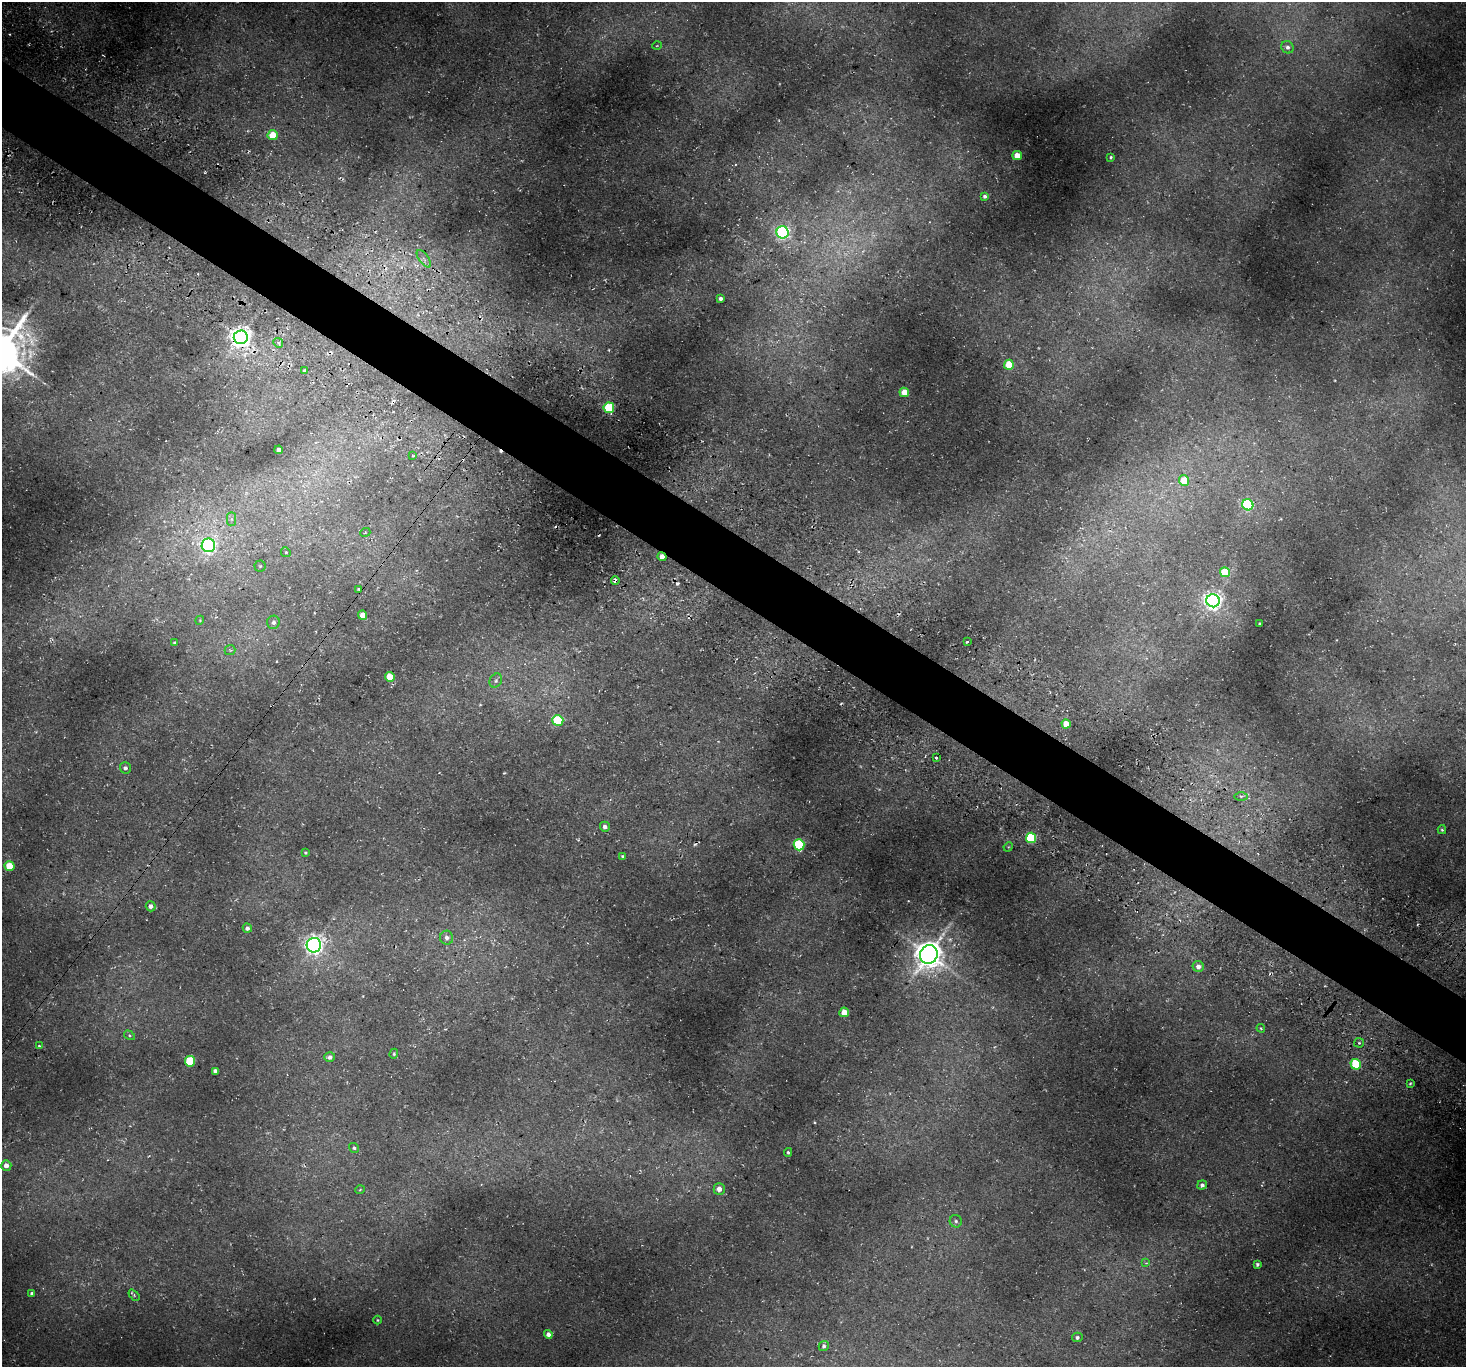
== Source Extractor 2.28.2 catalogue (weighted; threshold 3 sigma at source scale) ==
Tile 11 of 4 x 4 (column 3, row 3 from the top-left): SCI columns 2993-4456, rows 1713-3077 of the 5988 x 6014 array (HDU 1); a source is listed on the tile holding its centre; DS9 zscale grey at full resolution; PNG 1468 x 1369 px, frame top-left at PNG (2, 2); each listed source drawn as its Kron ellipse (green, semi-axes under 4 px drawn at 4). Shown black and unused: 5% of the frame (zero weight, under 3 of 4 exposures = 5% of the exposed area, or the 3 px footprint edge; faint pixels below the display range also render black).
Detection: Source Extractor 2.28.2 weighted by HDU 2 'WHT'; one run over the whole footprint, this tile lists its part. Background 0.0418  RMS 0.0071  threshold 0.0321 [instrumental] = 3 sigma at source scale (4.5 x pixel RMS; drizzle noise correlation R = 1.50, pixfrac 1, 0.05/0.05 arcsec/px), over >= 5 px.
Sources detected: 91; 8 cosmic-ray / hot-pixel residue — neither listed nor drawn; the other 83 listed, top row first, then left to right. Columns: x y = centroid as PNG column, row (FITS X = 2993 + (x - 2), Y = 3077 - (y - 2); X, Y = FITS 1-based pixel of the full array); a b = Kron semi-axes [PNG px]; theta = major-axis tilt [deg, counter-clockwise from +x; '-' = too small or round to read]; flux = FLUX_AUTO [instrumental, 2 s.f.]
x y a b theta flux
657 46 5 3 - 0.58
1287 47 6 6 - 2.2
273 135 5 5 - 17
1017 156 4 4 - 12
1111 157 3 3 - 0.87
985 196 4 3 - 1.5
783 232 6 6 - 150
424 259 10 5 -54 2.9
721 298 4 3 - 2
241 337 7 7 - 550
278 343 5 4 - 1.3
1009 365 5 5 - 21
305 371 4 3 - 4.7
904 392 4 4 - 12
609 408 5 5 - 43
279 450 4 4 - 3.4
413 456 4 2 - 0.59
1184 481 5 5 - 15
1248 505 6 5 - 92
231 519 7 4 -90 1.6
365 533 5 3 - 0.55
208 545 7 7 - 190
286 552 5 4 - 0.83
662 557 4 4 - 6
260 566 5 5 - 0.94
1225 572 5 5 - 29
615 580 4 3 - 3
358 589 3 2 - 0.7
1213 601 7 6 - 360
362 615 4 4 - 6.4
200 620 4 3 - 0.53
273 622 6 6 - 2.4
1260 624 3 3 - 1.3
967 642 3 2 - 0.62
175 643 3 3 - 1.3
230 650 5 5 - 0.99
390 677 5 5 - 14
496 680 7 6 - 1.6
558 720 5 5 - 44
1066 724 5 4 - 9.4
936 757 3 3 - 9.4
125 768 5 5 - 2
1241 796 6 4 0 1.5
605 827 5 5 - 2.6
1442 830 4 3 - 0.91
1031 838 5 5 - 56
799 845 5 5 - 63
1008 847 5 4 - 0.63
305 853 4 3 - 0.85
623 856 4 3 - 0.98
9 866 5 5 - 20
151 906 5 5 - 3
247 928 4 4 - 2.3
447 938 7 6 - 3
314 945 7 7 - 350
929 954 9 8 - 1100
1198 967 5 5 - 4.1
844 1012 5 4 - 11
1261 1028 4 4 - 0.77
129 1035 6 4 -32 0.81
1359 1043 5 5 - 1.1
39 1046 4 3 - 0.77
394 1054 5 4 - 0.81
330 1057 5 4 - 2.2
190 1061 5 5 - 37
1356 1064 5 5 - 41
215 1071 4 4 - 2.8
1410 1083 3 3 - 0.78
354 1148 5 4 - 1.2
788 1152 4 3 - 0.97
6 1165 5 5 - 5
1202 1185 5 4 - 2.1
719 1189 5 5 - 5.4
360 1190 5 3 - 0.55
956 1221 6 6 - 1.6
1146 1263 4 4 - 0.8
1257 1264 4 4 - 1.4
32 1294 4 3 - 2.1
134 1295 6 4 -47 0.92
377 1320 4 3 - 0.61
548 1334 4 4 - 3.2
1077 1337 5 5 - 1.9
824 1346 5 5 - 2
Overlapping masked pixels (flux is a lower limit): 3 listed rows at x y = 241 337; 662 557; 615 580